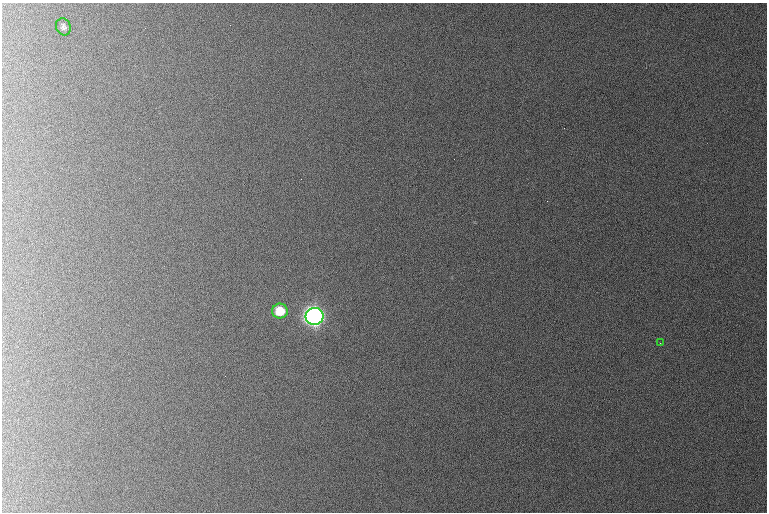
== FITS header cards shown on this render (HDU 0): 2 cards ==
NAXIS1  =                  765 /
NAXIS2  =                  510 /

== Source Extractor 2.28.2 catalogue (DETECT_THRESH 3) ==
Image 765 x 510 px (HDU 0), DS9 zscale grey, 1 PNG px = 1 image px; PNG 769 x 514 px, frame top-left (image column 1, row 510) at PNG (2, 3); each listed source drawn as its Kron ellipse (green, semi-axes under 4 px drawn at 4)
Background 1060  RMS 11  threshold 32.7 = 3 sigma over >= 5 px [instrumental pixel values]
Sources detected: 4; all 4 listed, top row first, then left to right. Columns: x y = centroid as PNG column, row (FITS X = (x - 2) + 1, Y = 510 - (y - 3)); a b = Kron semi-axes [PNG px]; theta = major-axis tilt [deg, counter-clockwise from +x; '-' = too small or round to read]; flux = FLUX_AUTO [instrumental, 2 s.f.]
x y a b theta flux
63 27 9 7 -68 2000
280 311 8 7 - 23000
314 316 9 8 - 500000
660 343 2 2 - 460